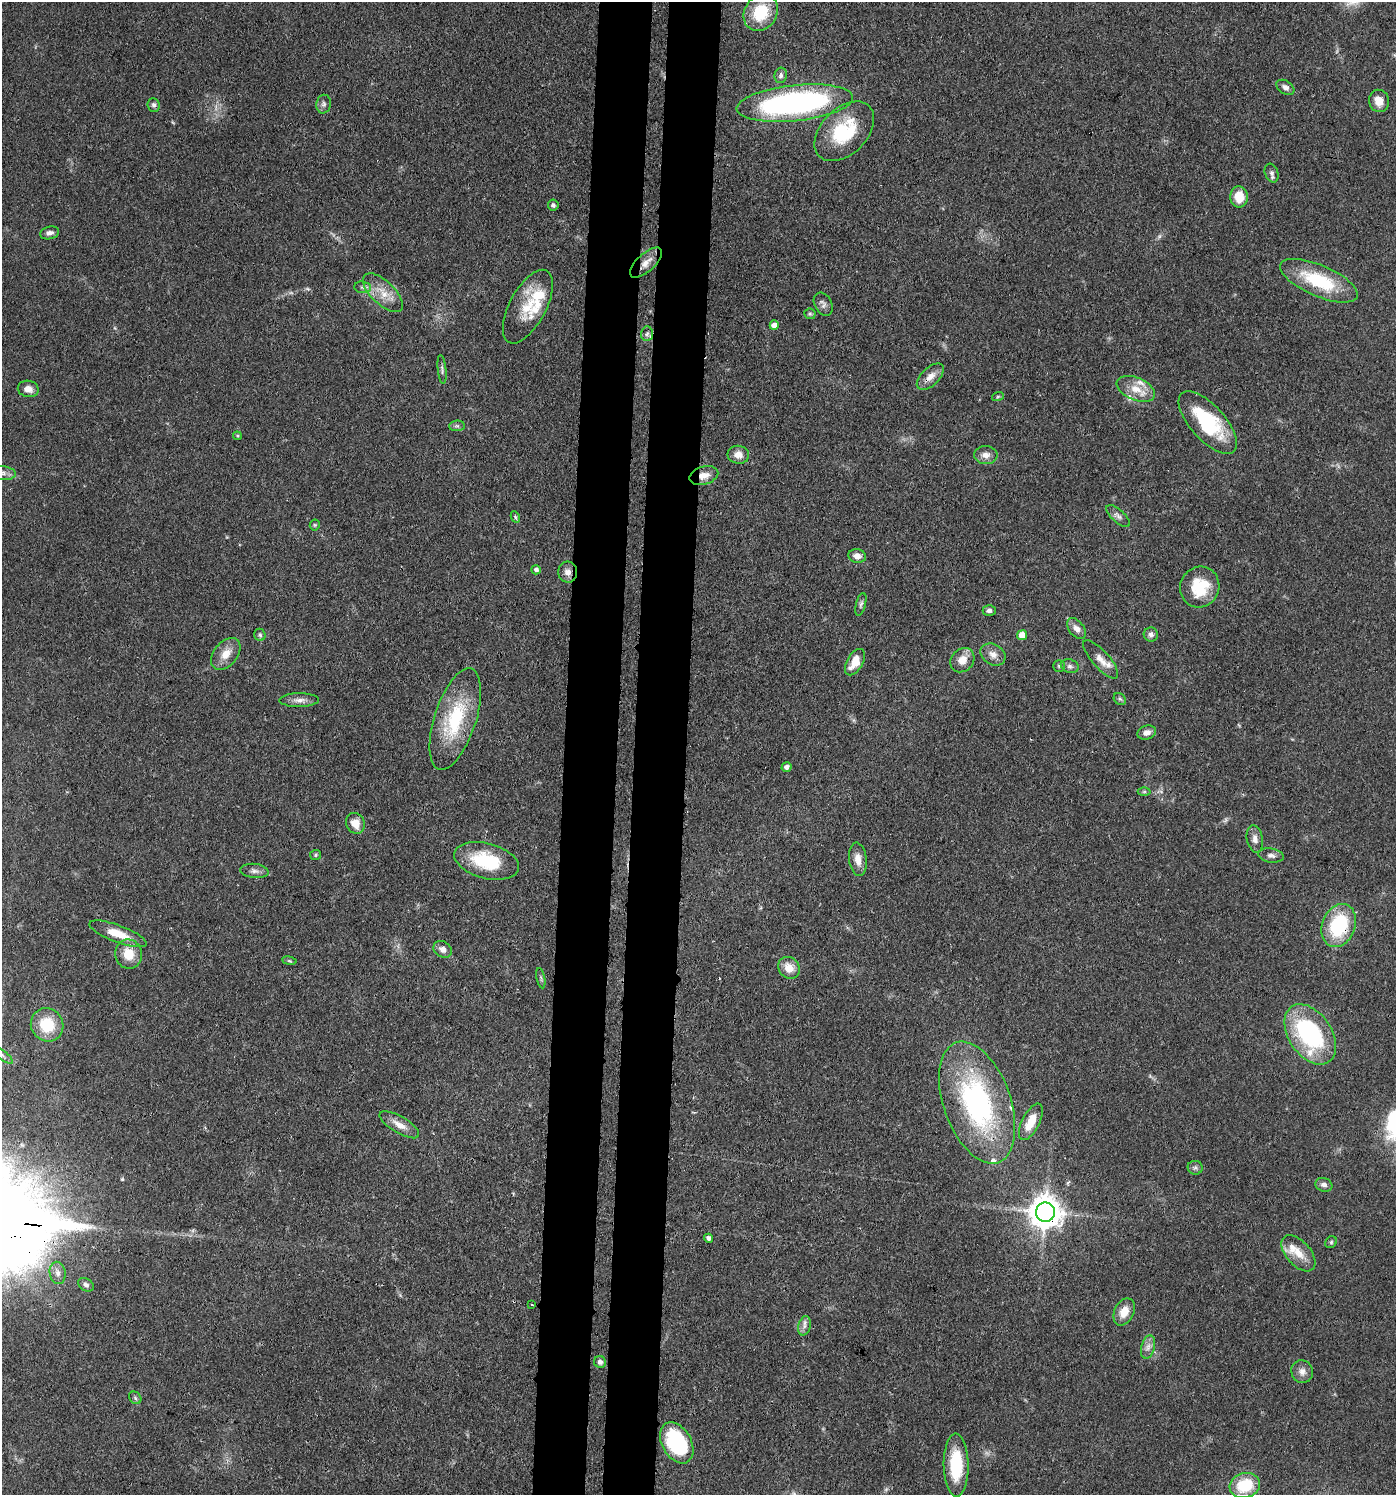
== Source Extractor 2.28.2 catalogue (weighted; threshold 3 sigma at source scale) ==
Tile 5 of 3 x 3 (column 2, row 2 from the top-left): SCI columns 1679-3072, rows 1567-3059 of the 4642 x 4621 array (HDU 1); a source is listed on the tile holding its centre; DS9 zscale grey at full resolution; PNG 1398 x 1497 px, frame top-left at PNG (2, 2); each listed source drawn as its Kron ellipse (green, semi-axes under 4 px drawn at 4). Shown black and unused: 8% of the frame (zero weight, under 3 of 4 exposures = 9% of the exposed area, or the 3 px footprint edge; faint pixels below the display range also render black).
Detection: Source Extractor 2.28.2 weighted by HDU 2 'WHT'; one run over the whole footprint, this tile lists its part. Background 0.126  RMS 0.0054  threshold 0.0244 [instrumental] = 3 sigma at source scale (4.5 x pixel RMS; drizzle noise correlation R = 1.50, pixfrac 1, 0.05/0.05 arcsec/px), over >= 5 px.
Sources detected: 109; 3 too faint to see at this stretch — neither listed nor drawn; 9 inside a brighter listed object's ellipse — not listed separately; the other 97 listed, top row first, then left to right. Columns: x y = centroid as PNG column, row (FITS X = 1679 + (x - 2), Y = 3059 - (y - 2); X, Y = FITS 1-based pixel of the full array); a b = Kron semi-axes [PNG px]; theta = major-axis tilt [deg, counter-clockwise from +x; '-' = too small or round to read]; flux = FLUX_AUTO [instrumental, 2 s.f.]
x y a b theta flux
761 12 19 16 59 22
781 75 8 6 80 1.5
1285 87 10 6 -34 2.3
1379 101 11 10 - 5.6
795 103 58 18 6 160
324 104 9 7 81 1.8
154 105 7 6 - 1.7
844 131 35 23 45 32
1272 173 9 6 -72 1.8
1239 197 10 9 - 10
553 205 5 5 - 1.3
50 233 10 6 13 2.3
646 263 20 9 42 5.2
1319 281 42 15 -23 35
363 287 8 6 -7 1.5
383 293 25 11 -44 9.8
823 304 12 8 -60 2.5
528 307 40 18 62 20
810 314 6 5 - 0.87
774 325 5 4 - 4.4
647 334 7 6 - 1.6
442 369 14 3 -83 1.4
930 377 17 8 44 5.2
28 389 10 8 -11 4.2
1136 389 20 11 -23 8.9
998 396 6 4 19 0.7
1208 422 39 17 -48 40
457 426 8 5 5 1.2
237 436 4 3 - 0.61
738 455 11 9 -9 4.2
986 455 11 9 -4 3.9
3 473 13 7 -5 3.4
704 476 15 9 15 5.1
1118 516 15 6 -43 2.4
515 517 6 4 -61 0.69
315 525 5 5 - 0.72
857 556 9 6 -8 3.5
536 570 5 4 - 1.7
568 572 10 9 - 3.6
1200 587 20 19 - 20
861 604 12 5 76 1.5
989 611 6 5 - 1.9
1076 629 12 7 -51 3.4
260 635 6 5 - 1
1022 635 5 5 - 8.2
1151 635 7 7 - 2
226 654 18 11 50 7.1
993 654 13 10 -31 4.1
1101 659 24 8 -48 5.6
962 660 13 11 45 6.4
855 662 14 8 60 9
1059 666 6 6 - 1
1070 666 9 7 -17 1.9
1120 699 7 5 -45 1.1
299 700 20 7 1 3.7
455 719 53 21 72 41
1147 733 9 7 17 2.9
786 767 5 4 - 2.2
1144 792 6 4 0 0.74
355 823 11 9 -62 6.6
1255 839 14 8 -80 3.6
315 855 5 5 - 0.8
1271 855 13 7 -8 2.4
858 859 17 8 -83 5.4
487 861 33 17 -15 31
254 871 14 7 -6 2.5
1339 925 22 16 69 40
118 934 30 8 -20 12
443 949 10 8 -35 3.2
129 954 15 13 -77 11
289 961 7 3 -9 0.68
789 968 11 10 - 6.9
541 978 10 3 -79 0.96
47 1025 17 16 - 19
1310 1034 33 21 -56 76
2 1055 13 4 -37 2.2
977 1103 64 33 -70 110
1031 1122 20 8 63 9.6
399 1125 22 8 -31 6.2
1195 1168 7 7 - 1.6
1324 1185 8 6 -18 2.3
1045 1212 10 9 - 990
709 1238 4 4 - 1.9
1331 1242 6 5 - 0.97
1298 1253 21 12 -48 8.9
58 1273 11 8 -78 2.7
86 1285 8 6 -33 1.6
532 1304 3 2 - 0.9
1124 1312 14 9 64 7.1
804 1326 10 6 75 2.3
1148 1347 12 6 75 3
600 1362 6 6 - 1.9
1302 1372 11 10 - 3.6
135 1398 7 5 -47 1
677 1443 22 14 -60 51
956 1465 31 12 -89 25
1245 1485 15 12 15 23
Overlapping masked pixels (flux is a lower limit): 6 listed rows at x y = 930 377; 704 476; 568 572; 455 719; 1339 925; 1045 1212
Isophote crosses this tile's border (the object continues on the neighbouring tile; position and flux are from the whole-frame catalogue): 2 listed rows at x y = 3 473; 2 1055